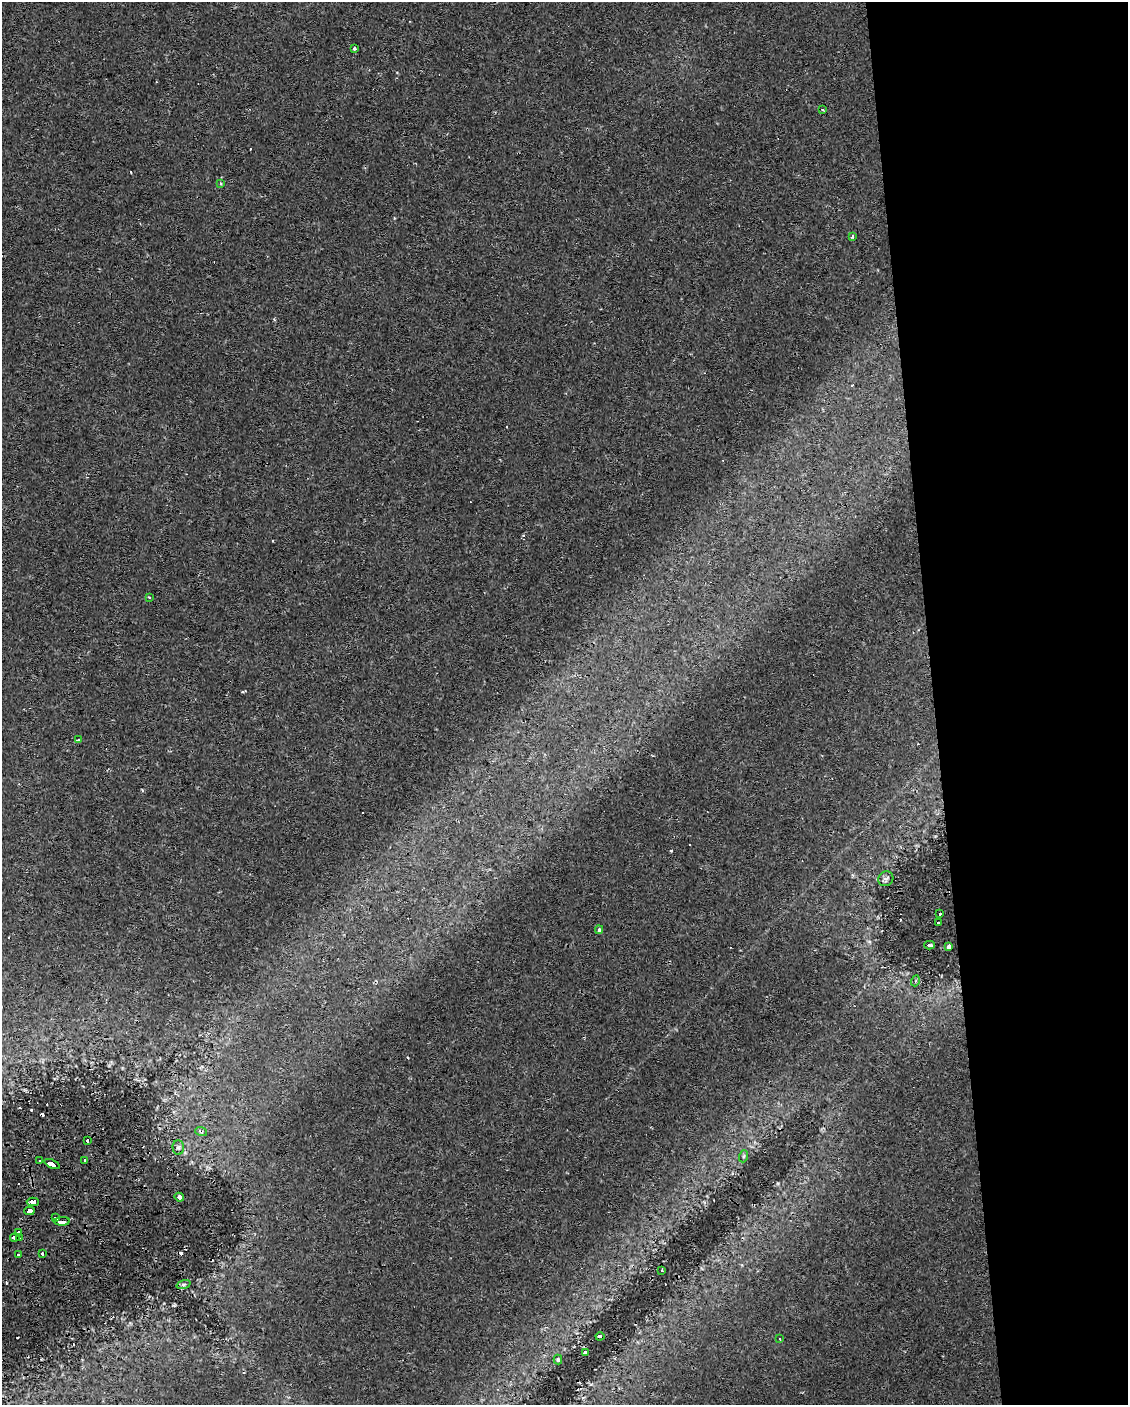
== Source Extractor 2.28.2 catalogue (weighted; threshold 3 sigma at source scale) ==
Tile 8 of 4 x 3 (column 4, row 2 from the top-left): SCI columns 3378-4503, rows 1404-2806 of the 4503 x 4250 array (HDU 1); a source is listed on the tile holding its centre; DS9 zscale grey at full resolution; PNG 1130 x 1407 px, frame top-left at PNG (2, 2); each listed source drawn as its Kron ellipse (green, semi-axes under 4 px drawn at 4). Shown black and unused: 17% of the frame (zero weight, under 2 of 3 exposures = <1% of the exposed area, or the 3 px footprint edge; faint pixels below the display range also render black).
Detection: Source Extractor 2.28.2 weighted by HDU 2 'WHT'; one run over the whole footprint, this tile lists its part. Background 0.0303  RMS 0.0037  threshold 0.0166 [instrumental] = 3 sigma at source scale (4.5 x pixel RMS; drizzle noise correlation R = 1.50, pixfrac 1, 0.0396/0.0396 arcsec/px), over >= 5 px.
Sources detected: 53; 17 cosmic-ray / hot-pixel residue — neither listed nor drawn; the other 36 listed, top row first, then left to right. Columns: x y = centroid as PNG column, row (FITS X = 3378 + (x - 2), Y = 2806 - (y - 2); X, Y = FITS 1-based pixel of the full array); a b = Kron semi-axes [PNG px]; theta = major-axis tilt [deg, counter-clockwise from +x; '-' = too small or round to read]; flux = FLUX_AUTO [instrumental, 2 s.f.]
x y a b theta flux
354 48 3 3 - 1.7
823 109 3 2 - 0.45
221 183 4 3 - 0.49
853 236 3 3 - 1.5
149 597 3 3 - 2.3
78 740 3 3 - 0.88
886 879 8 7 - 1.1
939 914 3 3 - 42
938 923 4 3 - 5
599 930 4 3 - 0.67
929 945 5 3 - 2.3
948 947 4 4 - 0.9
915 981 5 3 - 0.4
201 1131 6 3 -18 0.57
87 1140 3 3 - 1.3
178 1148 7 6 - 0.91
744 1156 6 4 71 0.48
85 1160 4 4 - 7.4
39 1161 3 3 - 1
52 1164 8 4 -24 28
179 1197 5 4 - 1.3
33 1202 6 3 0 670
29 1211 5 3 - 590
55 1217 4 3 - 4.9
62 1221 8 3 1 34
18 1232 4 3 - 4.2
15 1237 4 4 - 7.7
19 1238 3 2 - 1.2
18 1254 3 3 - 1
42 1254 3 3 - 1.4
662 1271 3 3 - 1.6
183 1285 7 3 19 0.65
600 1336 4 3 - 3.5
780 1339 3 3 - 1.5
586 1353 4 3 - 8.6
558 1360 5 4 - 0.44
Overlapping masked pixels (flux is a lower limit): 1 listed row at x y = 201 1131